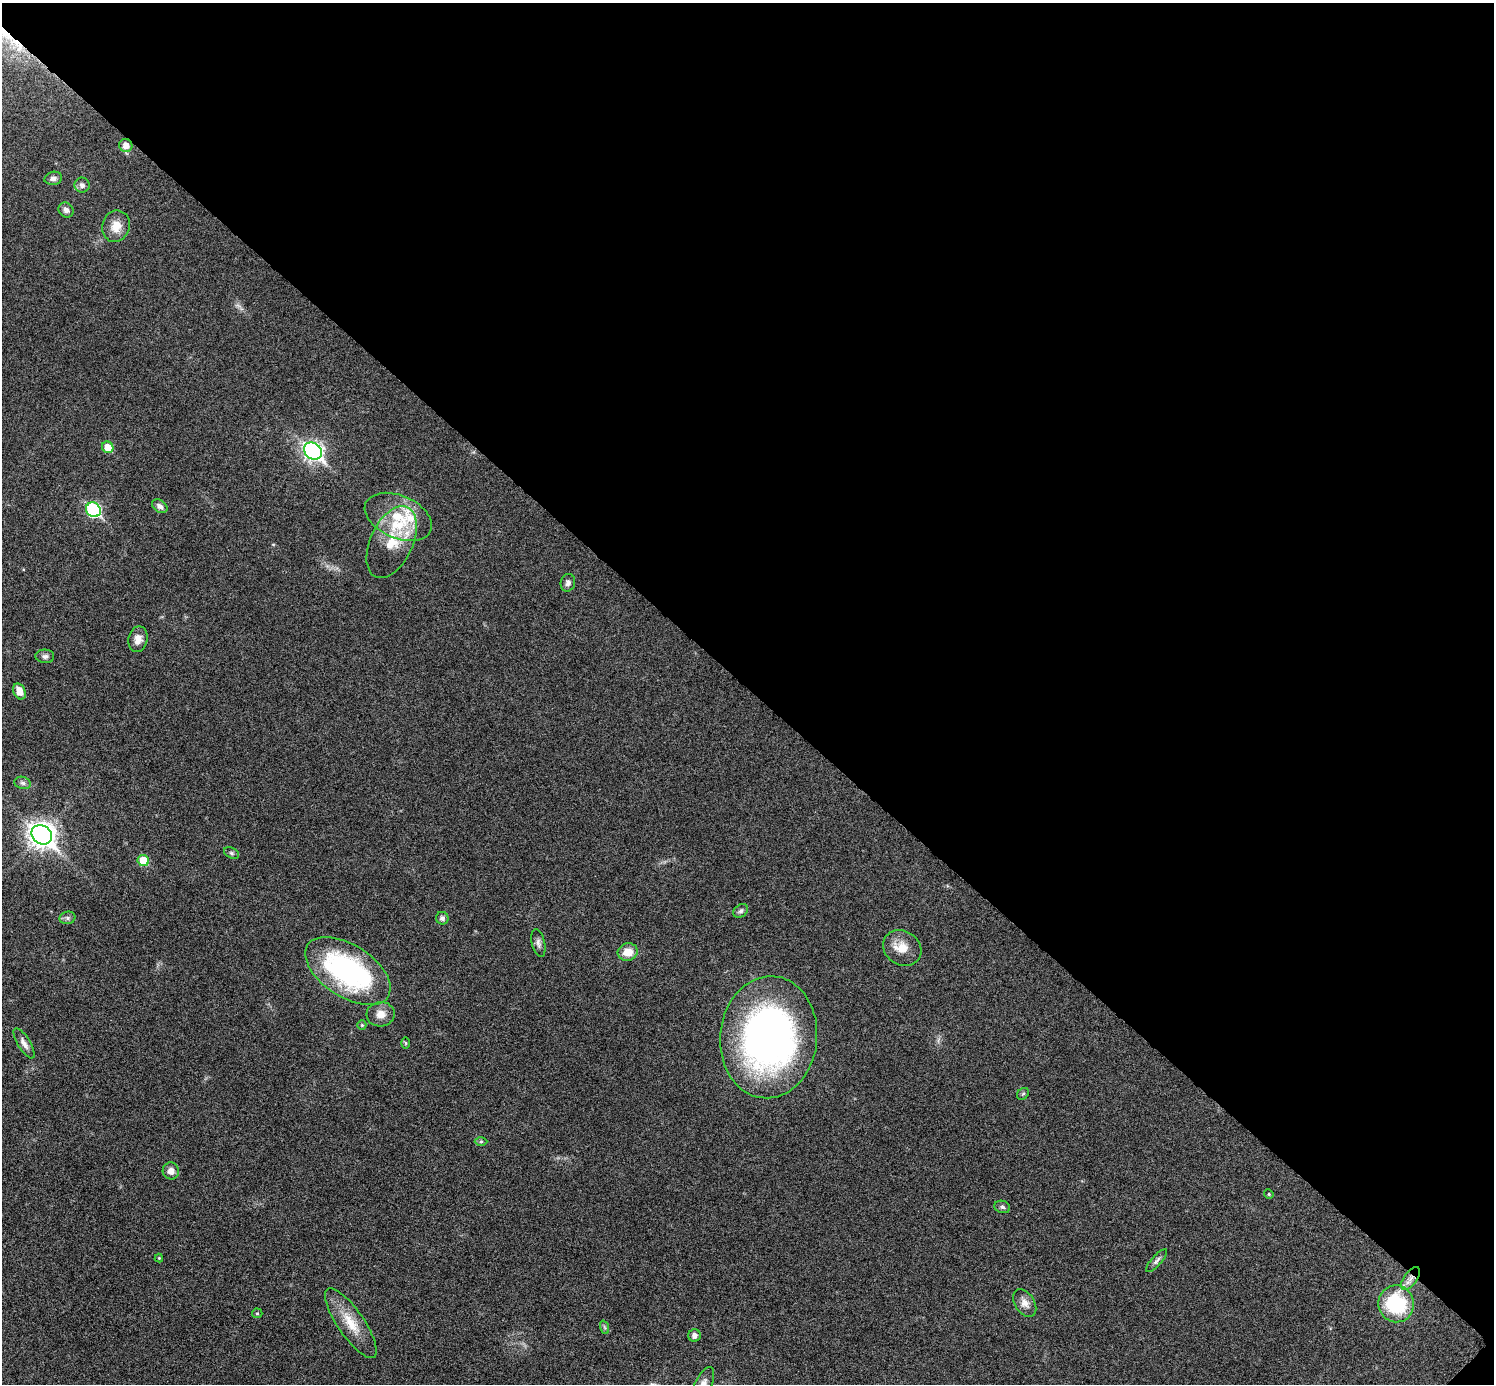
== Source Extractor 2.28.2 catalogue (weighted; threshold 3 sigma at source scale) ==
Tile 8 of 4 x 4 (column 4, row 2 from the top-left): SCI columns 4491-5982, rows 3067-4448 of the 5992 x 5993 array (HDU 1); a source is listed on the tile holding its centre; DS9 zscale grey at full resolution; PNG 1496 x 1386 px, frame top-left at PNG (2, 3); each listed source drawn as its Kron ellipse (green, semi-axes under 4 px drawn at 4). Shown black and unused: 50% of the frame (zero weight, under 6 of 11 exposures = <1% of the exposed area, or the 3 px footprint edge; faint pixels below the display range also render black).
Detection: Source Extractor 2.28.2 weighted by HDU 2 'WHT'; one run over the whole footprint, this tile lists its part. Background 0.0216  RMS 0.0026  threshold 0.0105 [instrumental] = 3 sigma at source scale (4.09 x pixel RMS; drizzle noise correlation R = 1.36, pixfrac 0.8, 0.05/0.05 arcsec/px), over >= 5 px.
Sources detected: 49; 3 inside a brighter listed object's ellipse — not listed separately; the other 46 listed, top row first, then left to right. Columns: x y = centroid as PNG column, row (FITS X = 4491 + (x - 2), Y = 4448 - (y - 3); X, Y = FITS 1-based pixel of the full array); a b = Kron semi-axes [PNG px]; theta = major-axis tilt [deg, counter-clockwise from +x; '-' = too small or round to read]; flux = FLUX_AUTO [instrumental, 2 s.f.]
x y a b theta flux
126 145 7 6 - 2
53 178 9 6 12 0.98
82 185 7 7 - 1
66 210 8 7 - 1
116 226 16 13 71 3.3
108 447 6 5 - 3.6
313 451 9 8 - 92
160 506 8 6 -36 1
93 510 8 7 - 31
398 517 35 21 -23 10
392 542 38 21 65 8.8
568 583 9 7 75 0.96
138 639 13 9 78 2.1
45 656 9 6 -2 0.78
19 691 8 6 -66 2.6
23 783 8 6 -16 0.69
42 835 11 9 -40 220
231 853 8 5 -27 0.49
143 861 6 5 - 6.2
741 911 8 6 37 0.66
67 918 8 6 14 0.68
442 918 6 6 - 0.66
538 943 14 6 -76 0.98
902 948 20 17 -34 4.1
628 952 10 8 15 3.4
348 971 48 26 -33 46
381 1014 14 12 4 2.4
362 1025 5 4 - 0.3
769 1037 61 48 85 110
24 1043 17 6 -59 1.5
406 1043 6 4 -89 0.3
1023 1094 6 5 - 0.38
481 1142 6 4 1 0.37
171 1171 8 8 - 1.6
1269 1194 5 4 - 0.28
1002 1207 8 6 -17 0.59
159 1258 4 4 - 0.25
1157 1261 15 5 48 0.81
1411 1278 13 6 55 1.5
1025 1303 15 9 -57 1.9
1396 1304 18 17 - 18
257 1313 5 4 - 0.27
351 1323 41 13 -56 6.3
604 1327 7 4 -70 0.43
694 1335 6 6 - 1
703 1384 18 8 63 1.9
Overlapping masked pixels (flux is a lower limit): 1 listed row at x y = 1411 1278
Isophote crosses this tile's border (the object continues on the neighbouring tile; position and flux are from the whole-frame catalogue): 1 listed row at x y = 703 1384